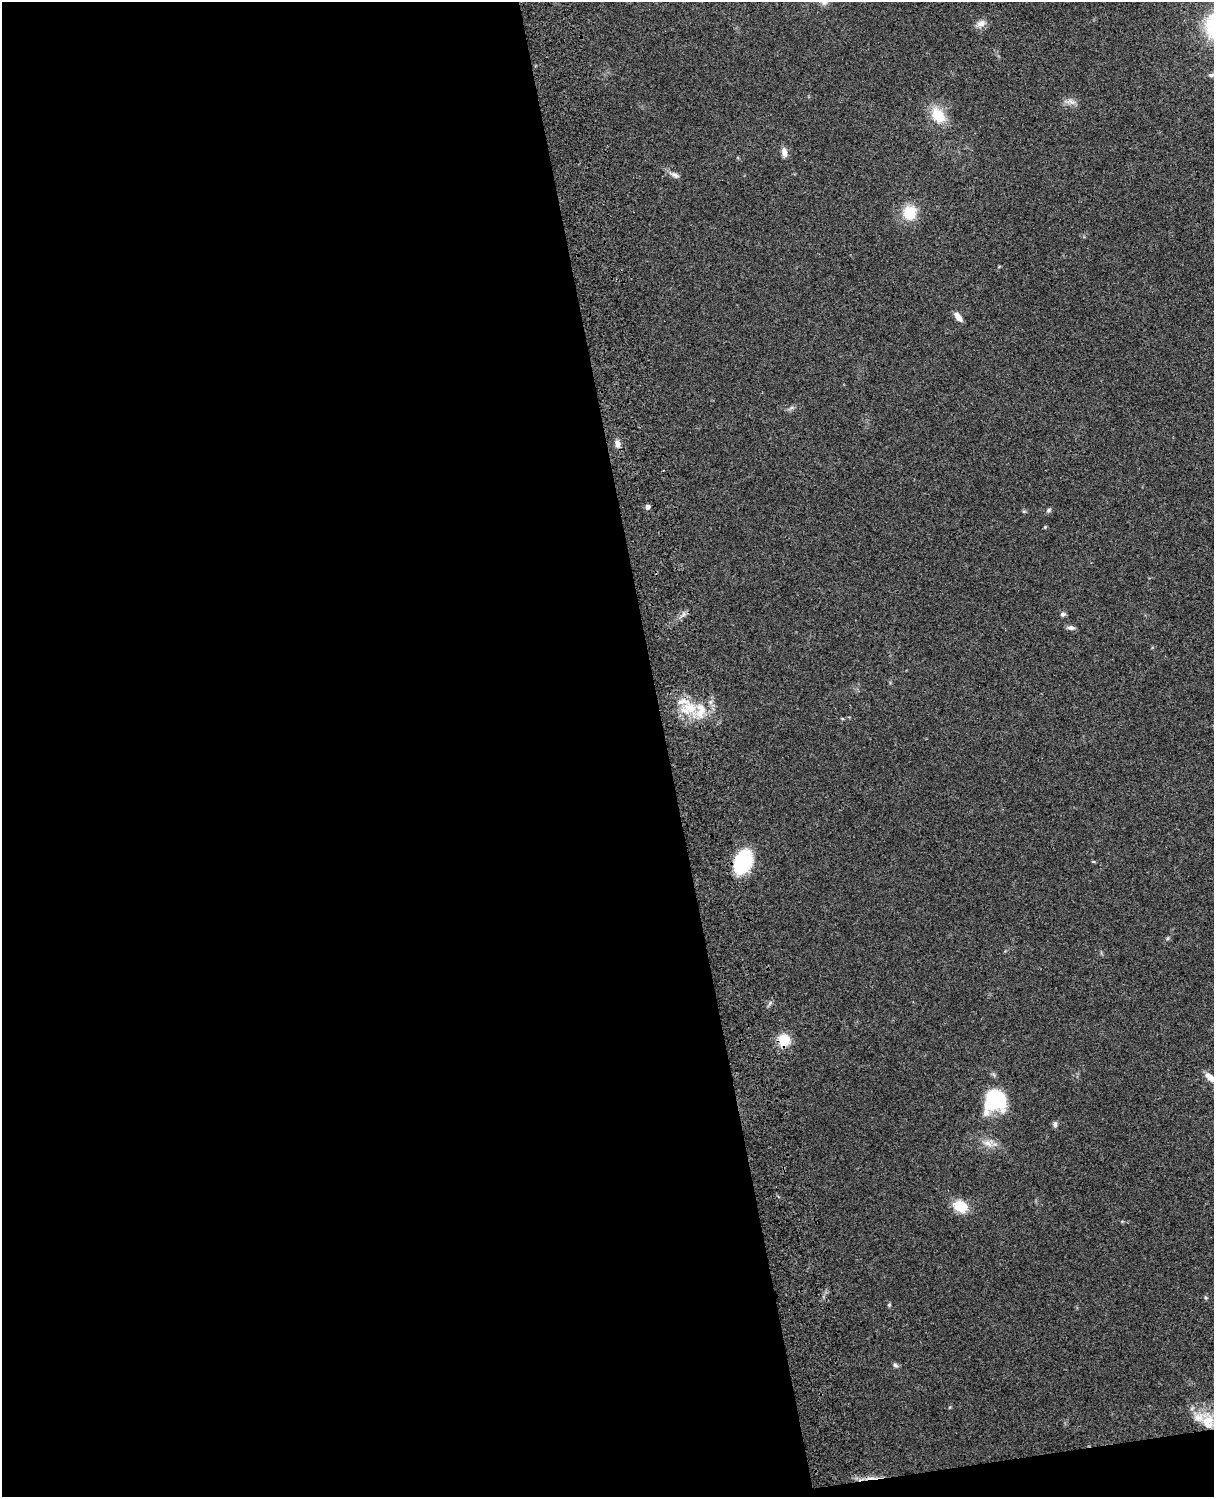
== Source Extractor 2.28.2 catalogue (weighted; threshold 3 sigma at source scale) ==
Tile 9 of 4 x 3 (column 1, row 3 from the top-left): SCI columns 119-1330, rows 164-1658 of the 5087 x 4926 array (HDU 1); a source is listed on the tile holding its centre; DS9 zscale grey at full resolution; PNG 1216 x 1499 px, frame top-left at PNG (2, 2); no overlay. Shown black and unused: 56% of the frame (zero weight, under 3 of 4 exposures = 6% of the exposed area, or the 3 px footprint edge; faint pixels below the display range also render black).
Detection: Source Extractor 2.28.2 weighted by HDU 2 'WHT'; one run over the whole footprint, this tile lists its part. Background 0.259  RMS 0.0089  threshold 0.0401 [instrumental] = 3 sigma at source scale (4.5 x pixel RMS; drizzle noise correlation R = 1.50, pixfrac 1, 0.05/0.05 arcsec/px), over >= 5 px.
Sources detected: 30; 1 cosmic-ray / hot-pixel residue — not listed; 3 inside a brighter listed object's ellipse — not listed separately; the other 26 listed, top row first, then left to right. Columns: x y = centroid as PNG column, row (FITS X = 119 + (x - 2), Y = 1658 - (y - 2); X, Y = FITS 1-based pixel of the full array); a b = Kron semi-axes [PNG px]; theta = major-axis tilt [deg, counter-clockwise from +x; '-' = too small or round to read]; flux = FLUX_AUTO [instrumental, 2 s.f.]
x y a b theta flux
981 23 12 9 16 5.3
1211 75 8 5 9 2.2
1070 101 12 6 -11 4.3
938 115 20 14 -53 22
784 152 11 7 -82 5
675 175 12 6 -27 3.6
909 213 14 13 - 23
958 317 12 6 -53 5.7
618 444 9 7 -82 4.3
647 507 5 4 - 3.5
1048 510 7 5 28 1.7
1045 527 4 4 - 1
1063 614 6 5 - 2
1071 628 10 6 -7 2.8
690 708 20 14 -24 24
743 862 24 17 64 49
1168 938 6 3 71 1.1
784 1040 12 11 - 20
1210 1077 15 7 -40 6.9
995 1101 24 21 43 55
1055 1124 7 5 -87 2.2
988 1143 14 10 -5 7.9
960 1206 13 10 -30 24
889 1305 5 4 - 1.1
895 1365 7 5 -29 1.8
1208 1420 18 13 12 17
Overlapping masked pixels (flux is a lower limit): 1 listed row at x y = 784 1040
Isophote crosses this tile's border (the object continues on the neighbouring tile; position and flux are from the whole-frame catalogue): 1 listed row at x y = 1210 1077